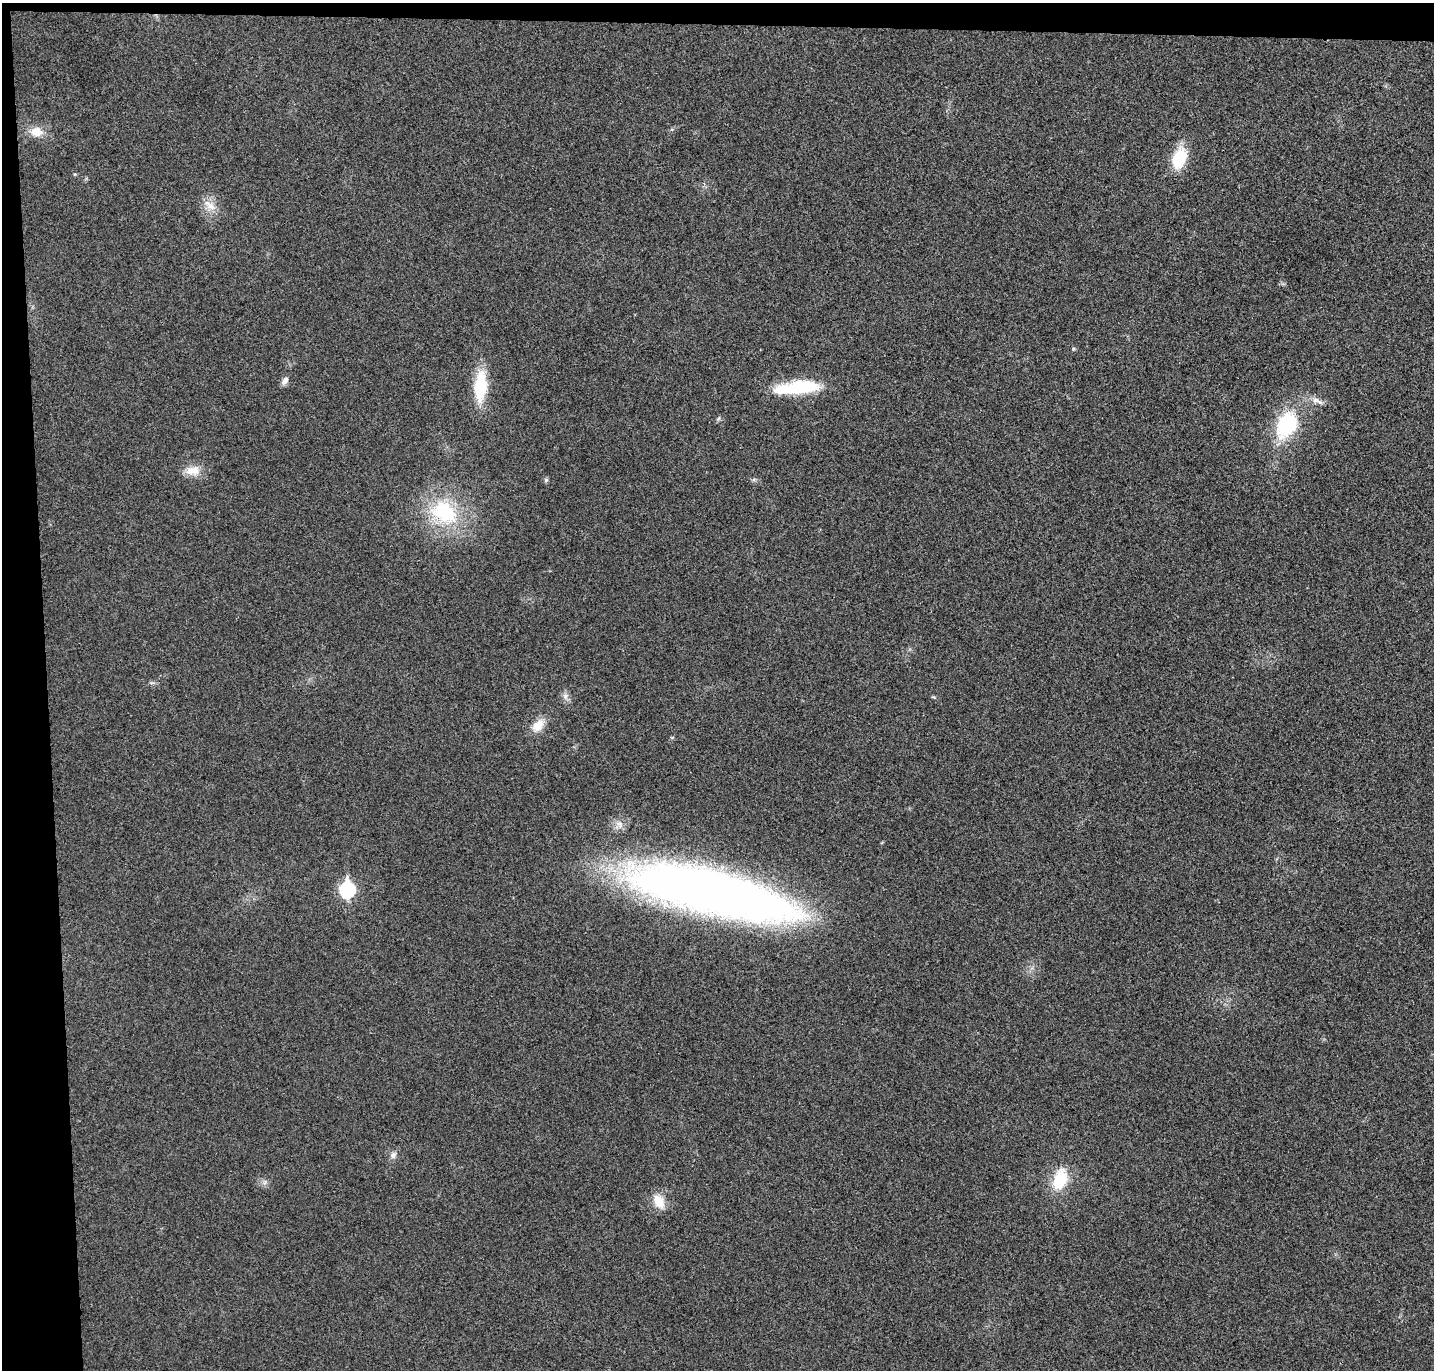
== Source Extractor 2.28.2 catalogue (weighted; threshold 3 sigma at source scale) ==
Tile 1 of 3 x 3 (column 1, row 1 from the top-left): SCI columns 56-1487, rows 2852-4219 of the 4408 x 4332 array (HDU 1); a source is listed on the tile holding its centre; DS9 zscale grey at full resolution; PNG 1436 x 1372 px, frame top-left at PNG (2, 3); no overlay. Shown black and unused: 5% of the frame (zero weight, under 3 of 4 exposures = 6% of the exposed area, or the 3 px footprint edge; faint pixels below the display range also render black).
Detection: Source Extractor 2.28.2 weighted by HDU 2 'WHT'; one run over the whole footprint, this tile lists its part. Background 0.0232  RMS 0.0063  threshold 0.0283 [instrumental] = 3 sigma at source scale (4.5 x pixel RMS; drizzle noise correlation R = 1.50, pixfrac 1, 0.05/0.05 arcsec/px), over >= 5 px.
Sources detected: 24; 1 inside a brighter object's white glare — not listed; the other 23 listed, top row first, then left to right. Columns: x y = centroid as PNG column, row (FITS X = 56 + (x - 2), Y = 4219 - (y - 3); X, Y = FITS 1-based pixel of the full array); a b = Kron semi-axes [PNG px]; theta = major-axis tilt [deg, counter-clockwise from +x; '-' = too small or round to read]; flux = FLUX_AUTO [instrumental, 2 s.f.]
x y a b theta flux
36 132 14 11 -7 8.9
1179 158 21 13 72 27
75 174 5 4 - 0.71
210 205 21 10 -39 7.5
1073 349 5 4 - 0.72
285 380 11 7 61 3.1
480 386 33 13 86 32
801 387 39 14 5 39
1317 401 18 7 -21 4.7
718 418 7 4 46 1.1
1287 425 24 16 63 55
193 471 21 13 1 9
546 480 6 6 - 1.1
444 512 33 25 -33 51
565 696 10 8 87 3
538 725 19 12 47 9.2
619 824 12 10 -57 4.5
347 890 8 7 - 100
712 892 164 39 -14 610
393 1155 10 8 56 2.7
1060 1179 26 16 72 23
265 1182 7 5 47 1.6
659 1201 20 12 -61 11